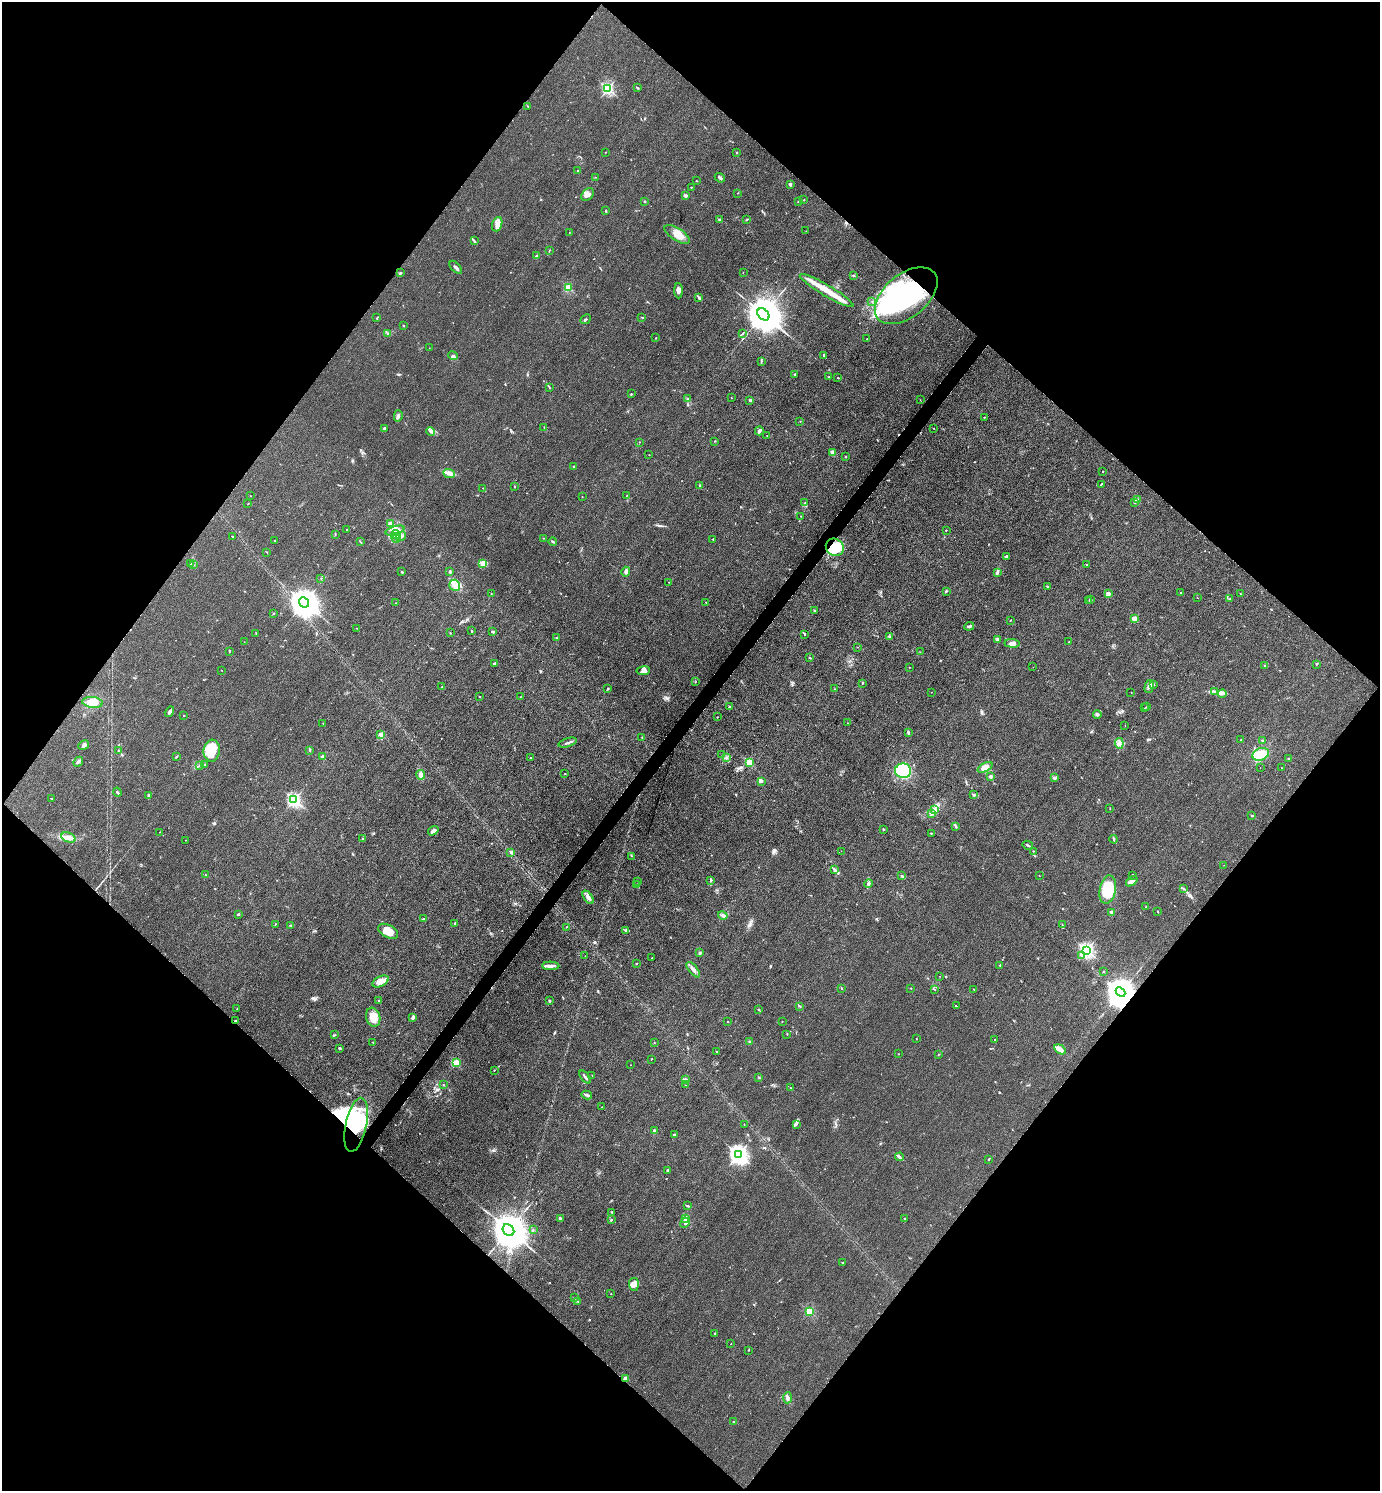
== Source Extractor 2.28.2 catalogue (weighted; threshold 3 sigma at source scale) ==
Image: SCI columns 297-5805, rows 3-5955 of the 5960 x 5956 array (HDU 1 of 3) = the unmasked area's bounding box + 8 px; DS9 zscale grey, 4 x 4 block average (1 PNG px = mean of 4 x 4 image px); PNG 1382 x 1493 px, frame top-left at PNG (2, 2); each listed source drawn as its Kron ellipse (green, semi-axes under 4 px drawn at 4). Shown black and unused: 50% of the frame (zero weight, under 3 of 4 exposures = <1% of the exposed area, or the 3 px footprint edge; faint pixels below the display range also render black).
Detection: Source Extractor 2.28.2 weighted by HDU 2 'WHT'. Background 0.0432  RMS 0.0051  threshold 0.0231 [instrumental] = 3 sigma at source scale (4.5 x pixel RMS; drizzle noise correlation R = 1.50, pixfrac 1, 0.05/0.05 arcsec/px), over >= 5 px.
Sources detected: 411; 15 inside a brighter object's white glare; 3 cosmic-ray / hot-pixel residue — neither listed nor drawn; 8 coinciding with a brighter row at this scale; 40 inside a brighter listed object's ellipse — not listed separately; the other 345 listed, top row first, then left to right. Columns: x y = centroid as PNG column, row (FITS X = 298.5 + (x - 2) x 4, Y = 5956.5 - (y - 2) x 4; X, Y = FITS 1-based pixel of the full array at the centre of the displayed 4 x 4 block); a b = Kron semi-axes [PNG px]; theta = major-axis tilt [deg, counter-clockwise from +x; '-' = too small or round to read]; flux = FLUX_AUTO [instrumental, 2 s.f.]
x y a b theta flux
638 88 2 2 - 1.6
608 89 2 2 - 460
527 106 2 2 - 1.4
605 152 2 2 - 0.57
736 153 2 2 - 8.5
578 171 2 2 - 7.3
595 177 2 2 - 0.95
720 178 5 2 - 6
696 181 2 2 - 1.1
790 184 3 2 - 6.7
691 187 2 2 - 1.4
738 193 2 2 - 0.89
587 195 7 5 49 14
685 196 2 2 - 25
804 200 2 2 - 0.97
645 201 2 2 - 3.4
798 201 2 2 - 1
606 211 2 2 - 4.2
747 219 4 2 - 1.7
720 220 3 2 - 3.2
497 224 7 4 70 15
806 231 2 2 - 0.75
569 233 2 2 - 1.2
677 234 15 6 -32 39
474 241 3 2 - 2.7
549 250 2 2 - 1.4
536 256 3 2 - 3.3
456 267 8 2 -49 6.9
743 272 2 2 - 0.83
400 273 3 2 - 4.5
853 276 3 2 - 2.2
568 288 2 2 - 160
678 291 7 3 -88 11
827 291 31 5 -31 66
906 296 36 21 39 440
699 298 4 2 - 6.9
872 302 2 2 - 1.8
763 314 7 5 -46 15000
642 317 2 2 - 1.3
377 318 3 2 - 2
585 319 5 2 - 4.5
403 326 2 2 - 5.2
387 333 2 2 - 1.5
742 334 4 2 - 2.4
656 338 2 2 - 1.8
867 339 3 2 - 1.5
429 348 2 2 - 0.65
823 355 2 2 - 2
453 356 4 3 - 5.3
761 361 2 2 - 0.96
795 374 2 2 - 11
829 377 3 2 - 1.9
838 378 3 2 - 1.4
549 387 3 2 - 1.8
631 394 2 2 - 1.6
731 398 2 2 - 0.97
688 399 2 2 - 1.4
750 400 2 2 - 19
920 400 2 2 - 0.52
398 416 6 3 76 7.3
984 417 2 2 - 1.7
800 421 2 2 - 0.77
544 427 2 2 - 1.3
384 428 2 2 - 5.7
934 428 2 2 - 0.92
759 431 4 2 - 9.3
430 432 4 3 - 6.8
767 435 2 2 - 1.1
715 441 2 2 - 1.8
639 442 2 2 - 0.93
833 452 2 2 - 45
649 455 2 2 - 0.85
845 457 2 2 - 5.6
573 466 2 2 - 12
1103 471 2 2 - 1.8
449 473 6 4 -21 12
1101 484 3 2 - 2.6
700 485 3 2 - 1.9
515 487 2 2 - 1.8
482 488 2 2 - 1.2
627 495 2 2 - 0.82
250 496 2 2 - 0.69
582 497 2 2 - 0.8
1137 500 3 2 - 3.9
1134 502 4 2 - 3.2
805 503 2 2 - 1.2
248 504 2 2 - 2.1
801 516 2 2 - 1
390 523 4 3 - 5.2
347 529 2 2 - 1.4
946 530 2 2 - 1.2
395 531 10 3 18 15
335 534 2 2 - 1.5
396 534 5 3 - 9.2
232 536 2 2 - 2.2
401 536 5 2 - 9.4
396 538 5 3 - 6.8
543 538 2 2 - 1.4
713 539 2 2 - 1.4
275 540 3 2 - 1.8
360 542 2 2 - 1.6
553 542 4 2 - 3.4
835 547 9 8 - 47
267 552 2 2 - 0.99
1007 556 3 2 - 5.3
483 563 4 2 - 37
190 564 2 2 - 1.6
194 565 2 2 - 1.1
1086 565 2 2 - 1.7
402 572 2 2 - 4.6
449 572 3 2 - 3.9
626 572 5 3 - 9.5
997 572 4 2 - 4.5
321 578 2 2 - 1.7
669 582 2 2 - 0.79
455 585 6 5 - 18
1048 586 2 2 - 2.1
946 591 3 2 - 2.6
1180 592 2 2 - 0.99
491 593 2 2 - 1.1
1108 594 2 2 - 48
1240 594 2 2 - 1.3
1197 598 2 2 - 1.3
1230 599 2 2 - 0.78
1091 600 2 2 - 2.5
1089 601 2 2 - 0.83
304 602 5 4 - 7900
706 602 2 2 - 1
395 603 2 2 - 1.5
814 611 2 2 - 4.2
273 613 3 2 - 2
1134 619 2 2 - 73
1011 620 2 2 - 2.1
969 626 5 2 - 6.9
357 628 2 2 - 0.67
472 631 2 2 - 1.9
492 631 3 2 - 3.8
256 633 2 2 - 1.6
450 633 2 2 - 1.4
805 634 2 2 - 1.8
889 637 2 2 - 26
556 638 3 2 - 3.1
998 639 3 3 - 4.8
244 642 2 2 - 0.74
1069 642 2 2 - 0.76
1012 643 8 4 -5 15
857 647 2 2 - 0.73
229 651 2 2 - 1.7
920 652 2 2 - 0.68
810 658 3 2 - 2.3
494 664 2 2 - 5.2
1316 664 2 2 - 1.6
1264 665 2 2 - 1
909 667 2 2 - 1.2
1033 667 2 2 - 0.57
221 670 2 2 - 0.72
643 671 7 3 7 8.9
696 681 2 2 - 0.87
862 684 2 2 - 1.4
1154 685 2 2 - 1.7
442 687 3 2 - 2.1
1149 687 7 3 76 9.2
608 689 3 2 - 2.1
835 689 2 2 - 1.3
931 692 2 2 - 0.64
1215 692 3 2 - 5.2
1131 693 2 2 - 1.3
1222 694 4 2 - 4.5
479 696 2 2 - 1.6
520 697 2 2 - 0.83
93 702 10 5 -5 38
730 706 2 2 - 1.5
1147 707 2 2 - 1.3
1145 708 2 2 - 1.3
169 712 5 3 - 7.2
1097 714 4 2 - 4.1
184 715 2 2 - 2.1
717 717 2 2 - 1.2
323 723 2 2 - 0.66
847 723 2 2 - 0.62
1125 725 2 2 - 0.67
908 732 4 2 - 4.1
381 735 2 2 - 74
642 738 2 2 - 2.4
1241 740 2 2 - 1.7
1262 740 3 2 - 3.1
568 743 9 2 18 7.1
1119 743 5 3 - 8.9
84 745 5 4 - 7.1
310 750 2 2 - 1.9
118 751 2 2 - 1.8
212 751 11 8 84 41
1261 754 8 6 20 52
722 755 2 2 - 0.98
176 756 3 2 - 1.5
322 757 2 2 - 47
530 758 2 2 - 1.4
726 758 3 2 - 3.4
1289 759 2 2 - 4.9
78 762 5 3 - 7.2
749 762 2 2 - 150
205 765 2 2 - 1.7
200 766 2 2 - 2.1
985 767 8 4 26 31
1260 768 2 2 - 0.45
1281 768 2 2 - 0.88
903 771 8 7 - 330
565 774 2 2 - 1.2
421 775 5 3 - 9.4
990 776 2 2 - 26
1055 778 3 2 - 7.5
761 781 4 3 - 5.8
117 792 4 2 - 3.3
148 795 2 2 - 4.4
974 795 3 2 - 3.4
51 798 2 2 - 1.3
294 800 2 2 - 680
1110 809 3 2 - 1.2
934 810 3 3 - 5.8
931 813 2 2 - 1.4
1252 816 2 2 - 7.7
956 827 3 2 - 2.8
883 829 3 2 - 1.8
433 831 5 3 - 14
159 832 2 2 - 0.89
931 833 2 2 - 2.7
68 837 7 4 -22 16
362 839 2 2 - 2.2
1114 839 4 2 - 4.3
185 840 2 2 - 0.79
1028 845 5 2 - 4.8
841 851 2 2 - 0.64
1033 851 2 2 - 1.7
511 852 2 2 - 22
631 856 2 2 - 1.4
1224 865 2 2 - 0.64
834 869 3 2 - 3.6
205 875 2 2 - 1.1
1039 875 2 2 - 0.82
1132 875 2 2 - 6.3
901 876 3 2 - 3.8
638 881 2 2 - 0.93
711 881 3 2 - 2.3
1132 881 6 3 38 10
636 884 2 2 - 1.4
868 884 4 4 - 6.3
1183 888 2 2 - 1.1
1108 890 14 8 79 140
588 897 7 4 -55 11
1146 907 2 2 - 1.5
1111 912 3 3 - 5.2
1158 912 3 2 - 1.4
238 914 2 2 - 3.9
723 915 5 3 - 6.7
423 919 4 2 - 4
455 923 4 2 - 3.8
275 924 2 2 - 1.5
1062 924 2 2 - 0.71
291 925 3 2 - 2.5
567 927 2 2 - 1.2
388 931 11 6 -28 40
626 931 2 2 - 2.9
1087 950 2 2 - 830
700 953 2 2 - 19
585 956 2 2 - 0.59
1082 956 3 2 - 3.3
652 958 2 2 - 0.74
636 963 2 2 - 1.7
1000 965 2 2 - 1.7
551 966 8 3 -2 12
693 970 9 3 -50 11
1104 972 2 2 - 0.91
940 976 2 2 - 0.56
380 981 9 5 26 23
841 988 2 2 - 2.4
911 988 2 2 - 1.2
974 989 2 2 - 1.5
935 990 2 2 - 0.82
1121 992 5 4 - 5200
378 1001 2 2 - 1.2
550 1001 2 2 - 4.1
800 1006 2 2 - 1.8
956 1006 3 2 - 1.5
237 1009 2 2 - 0.74
758 1009 2 2 - 1.6
373 1017 9 7 -74 44
412 1018 4 3 - 5.1
235 1021 3 2 - 2.7
728 1021 2 2 - 1.3
782 1022 2 2 - 0.72
787 1034 2 2 - 1.3
334 1035 4 2 - 2.3
916 1038 2 2 - 1.5
994 1039 2 2 - 0.9
372 1042 2 2 - 1.2
749 1042 2 2 - 2.4
654 1043 2 2 - 1.2
339 1048 2 2 - 4.4
1060 1049 6 3 -31 31
717 1051 2 2 - 0.78
898 1054 2 2 - 0.95
938 1054 2 2 - 1.2
651 1059 2 2 - 1.2
456 1063 2 2 - 120
630 1065 2 2 - 0.86
494 1070 2 2 - 1.2
592 1075 2 2 - 1.2
585 1077 8 2 -51 7.2
759 1077 3 2 - 1.7
685 1080 3 2 - 2.3
443 1085 2 2 - 1.4
685 1085 2 2 - 0.99
790 1088 2 2 - 0.93
587 1095 5 2 - 6.7
602 1107 2 2 - 0.88
744 1124 2 2 - 0.77
796 1124 4 2 - 3.6
356 1125 27 10 78 190
654 1131 4 3 - 5.1
674 1135 3 2 - 5.3
738 1154 3 3 - 1800
899 1157 4 2 - 6.3
989 1159 2 2 - 3.1
668 1170 3 2 - 2.9
688 1206 4 2 - 4.2
611 1212 2 2 - 1.8
560 1218 3 3 - 3.7
685 1218 2 2 - 77
905 1218 2 2 - 1.9
611 1220 2 2 - 1.9
685 1223 5 3 - 7.7
509 1230 6 5 - 16000
533 1230 2 2 - 1.7
843 1263 3 2 - 1.6
634 1284 6 5 - 16
611 1294 2 2 - 1.1
575 1298 2 2 - 1.1
578 1301 2 2 - 0.99
810 1311 2 2 - 190
715 1334 3 2 - 3.7
731 1343 2 2 - 0.85
749 1350 3 2 - 1.4
626 1378 2 2 - 71
788 1398 5 3 - 7.4
734 1422 2 2 - 8.2
Overlapping masked pixels (flux is a lower limit): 6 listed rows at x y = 906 296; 835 547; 1121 992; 235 1021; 356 1125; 626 1378
Diffuse or blended objects may show on this block-average render without a row.